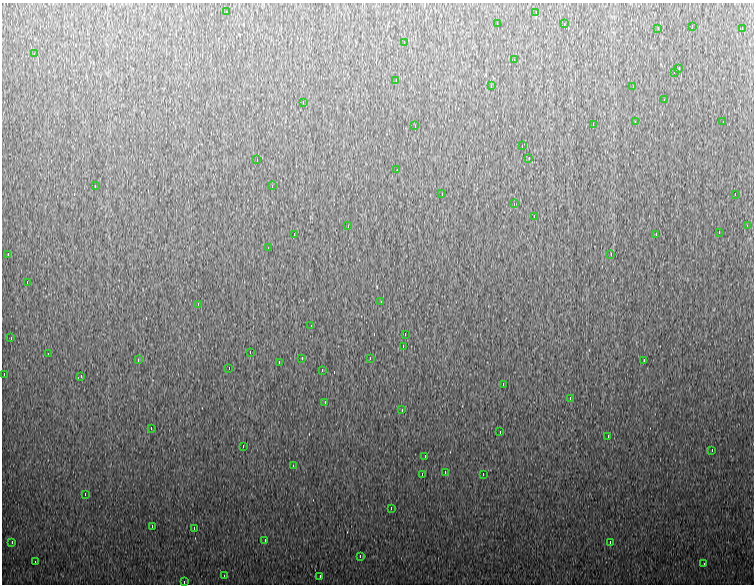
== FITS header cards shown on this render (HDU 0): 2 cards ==
NAXIS1  =                  752
NAXIS2  =                  582

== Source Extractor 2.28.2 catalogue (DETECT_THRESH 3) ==
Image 752 x 582 px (HDU 0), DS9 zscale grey, 1 PNG px = 1 image px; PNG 756 x 586 px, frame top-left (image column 1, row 582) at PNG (2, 3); each listed source drawn as its Kron ellipse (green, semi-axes under 4 px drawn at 4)
Background 954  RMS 19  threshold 55.7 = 3 sigma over >= 5 px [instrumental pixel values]
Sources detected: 84; all 84 listed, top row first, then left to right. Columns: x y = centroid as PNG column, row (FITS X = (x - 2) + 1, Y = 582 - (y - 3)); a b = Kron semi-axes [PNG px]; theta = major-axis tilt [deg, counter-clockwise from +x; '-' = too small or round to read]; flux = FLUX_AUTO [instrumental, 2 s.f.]
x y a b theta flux
226 12 3 2 - 4500
536 12 4 2 - 4500
497 24 3 2 - 1600
564 24 3 2 - 4300
692 26 2 2 - 660
658 28 3 3 - 1300
742 28 3 2 - 5300
404 42 3 2 - 5000
34 54 4 3 - 2600
514 60 3 2 - 13000
679 68 3 2 - 3200
674 72 3 2 - 110000
396 80 3 2 - 5400
491 86 4 2 - 5200
633 86 3 2 - 4300
664 100 3 2 - 11000
303 102 3 2 - 3100
635 122 3 2 - 3500
723 122 3 2 - 4500
593 124 4 2 - 12000
415 126 3 2 - 1700
522 146 3 2 - 5800
529 158 3 2 - 4600
257 160 3 2 - 3600
397 170 3 2 - 2700
95 186 2 2 - 870
272 186 4 2 - 4300
442 194 3 2 - 890
735 194 3 2 - 23000
514 204 2 2 - 760
534 216 4 2 - 8400
348 226 4 2 - 4300
747 226 3 2 - 2200
719 232 3 2 - 7000
294 234 3 2 - 1100
656 234 3 2 - 2200
268 248 3 2 - 4900
8 254 3 2 - 3400
611 254 4 2 - 5100
27 282 3 2 - 3800
381 302 3 2 - 5000
198 304 4 2 - 5700
311 326 3 2 - 4400
405 334 3 2 - 4400
11 338 3 2 - 18000
403 346 4 2 - 4200
250 352 3 2 - 4800
48 354 3 2 - 3400
302 358 3 2 - 850
370 358 4 2 - 7400
138 360 4 2 - 4700
644 360 4 2 - 5500
279 362 3 2 - 2400
229 368 3 2 - 4900
322 370 4 2 - 5100
4 374 3 2 - 4900
81 376 4 2 - 4600
503 384 4 2 - 5000
570 398 4 2 - 6000
325 402 3 2 - 5100
402 410 4 2 - 5200
151 428 3 2 - 5700
500 432 3 2 - 2400
608 436 3 2 - 1000
243 446 4 2 - 4500
712 450 3 2 - 5500
425 456 4 2 - 5200
293 466 4 2 - 4600
445 472 3 2 - 5400
422 474 4 2 - 3500
483 474 3 2 - 39000
85 494 3 2 - 2300
391 508 4 2 - 5000
152 526 4 2 - 4800
194 528 3 2 - 1900
265 540 3 3 - 1200
12 542 4 2 - 10000
610 542 3 2 - 5000
360 556 4 2 - 4600
35 562 3 2 - 4500
704 564 2 2 - 640
224 576 4 2 - 5200
320 576 3 2 - 2600
184 582 3 2 - 1700